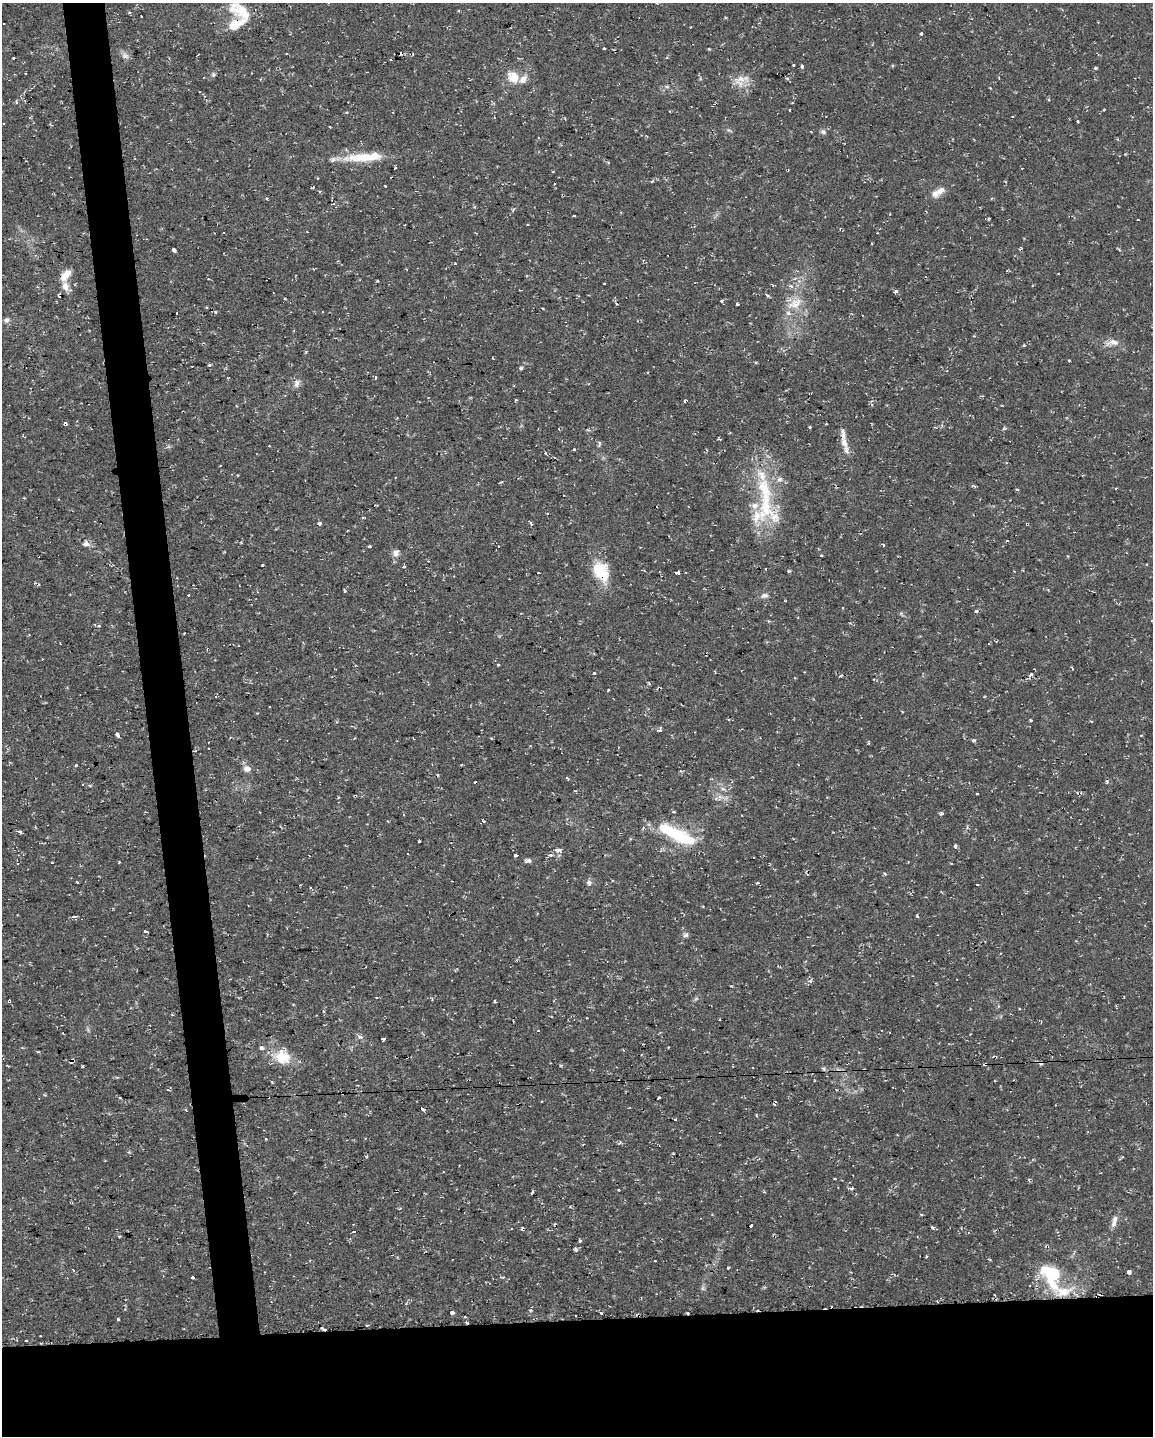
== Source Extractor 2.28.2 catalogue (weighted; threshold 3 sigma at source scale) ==
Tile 11 of 4 x 3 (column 3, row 3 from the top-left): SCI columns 2305-3455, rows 50-1483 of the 4607 x 4367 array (HDU 1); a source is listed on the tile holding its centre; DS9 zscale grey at full resolution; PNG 1155 x 1438 px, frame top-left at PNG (2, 3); no overlay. Shown black and unused: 12% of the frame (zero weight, under 2 of 3 exposures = <1% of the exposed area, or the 3 px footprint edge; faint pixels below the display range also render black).
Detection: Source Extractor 2.28.2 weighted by HDU 2 'WHT'; one run over the whole footprint, this tile lists its part. Background 0.0286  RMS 0.004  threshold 0.018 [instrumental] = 3 sigma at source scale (4.5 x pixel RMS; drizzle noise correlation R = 1.50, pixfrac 1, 0.0396/0.0396 arcsec/px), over >= 5 px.
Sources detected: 228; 44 cosmic-ray / hot-pixel residue — not listed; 15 inside a brighter listed object's ellipse — not listed separately; the other 169 listed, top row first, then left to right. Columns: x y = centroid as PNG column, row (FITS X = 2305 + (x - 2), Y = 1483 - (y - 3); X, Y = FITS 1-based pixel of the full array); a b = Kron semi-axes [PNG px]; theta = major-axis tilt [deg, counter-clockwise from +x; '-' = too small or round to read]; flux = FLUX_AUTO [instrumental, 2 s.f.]
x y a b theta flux
240 10 32 17 -38 11
141 16 3 2 - 1.5
921 33 3 3 - 2.1
604 48 3 3 - 0.58
125 56 10 8 -11 1.7
13 58 3 3 - 0.61
802 66 3 3 - 1.6
1096 68 3 3 - 0.84
213 75 6 5 - 0.71
513 77 14 11 -41 6
787 78 5 3 - 0.58
741 80 23 14 22 5.5
667 87 6 4 -1 0.63
1048 99 4 3 - 0.51
16 102 4 4 - 0.54
793 102 3 2 - 0.7
789 110 3 3 - 1.3
1013 117 2 2 - 0.36
1078 121 3 3 - 1.2
3 123 2 2 - 0.4
330 127 3 2 - 0.29
729 130 8 3 -19 0.59
823 132 8 6 -45 0.99
363 157 41 12 2 13
395 168 3 3 - 0.99
652 181 5 4 - 0.55
385 186 3 3 - 0.46
940 190 16 10 44 3.6
267 198 3 3 - 0.78
574 216 3 3 - 0.75
1138 220 2 2 - 0.4
174 250 4 3 - 8.5
1119 250 4 4 - 0.46
455 264 3 2 - 0.67
65 275 16 8 46 4.3
604 284 3 2 - 0.9
65 286 12 9 -72 2.9
791 286 7 5 -9 1.4
896 292 3 3 - 3.3
767 295 4 4 - 0.88
722 301 4 3 - 0.85
796 303 19 14 44 7.3
737 304 3 3 - 1.1
206 308 3 2 - 0.5
216 312 4 4 - 0.54
6 320 8 7 - 1.1
1112 342 18 8 5 3.2
1024 345 3 3 - 0.49
306 352 4 3 - 0.48
493 358 3 2 - 0.25
1069 361 4 2 - 0.33
209 365 4 3 - 0.64
521 368 4 4 - 0.62
376 377 4 3 - 0.59
296 383 13 8 77 2.1
516 400 3 3 - 1.2
65 423 4 3 - 3.4
810 427 4 3 - 0.38
588 430 5 4 - 0.57
719 439 4 2 - 0.56
599 443 7 3 82 0.65
844 443 18 8 -69 3.3
574 450 3 3 - 1.2
545 453 4 3 - 0.55
1017 489 5 3 - 0.38
765 499 83 21 -88 32
319 523 4 3 - 4.3
1027 524 3 3 - 0.75
241 542 4 3 - 0.35
86 544 9 7 1 1.7
883 545 4 3 - 0.66
370 546 4 3 - 0.52
396 553 9 8 - 2.1
821 556 3 2 - 0.55
262 565 3 3 - 0.93
404 566 3 3 - 1.1
601 571 27 18 -63 13
789 571 4 3 - 0.59
677 572 4 3 - 7.6
539 573 3 3 - 0.91
723 588 3 2 - 0.36
344 591 3 3 - 2.1
764 595 10 7 7 1.5
976 611 3 3 - 1.1
99 626 5 3 - 0.49
996 641 3 3 - 0.39
42 659 3 2 - 0.29
498 664 3 3 - 1.5
594 673 3 3 - 1.1
1031 674 5 4 - 0.67
608 689 3 2 - 0.34
1030 720 4 3 - 0.39
659 730 4 3 - 2.1
117 735 5 3 - 1.1
1141 735 3 2 - 0.34
413 738 3 2 - 0.32
973 740 5 4 - 0.65
75 765 3 3 - 1.2
247 769 9 8 - 2.2
567 778 5 3 - 0.45
977 793 3 3 - 1
720 797 10 7 64 2.1
941 813 4 3 - 1.6
483 821 4 3 - 0.64
20 832 5 4 - 0.79
677 834 49 13 -26 23
419 841 3 2 - 0.41
955 846 4 3 - 2.9
558 850 10 6 2 1.6
515 855 4 3 - 2.9
550 855 6 5 - 0.93
529 861 6 6 - 0.79
52 863 2 2 - 0.32
951 863 4 2 - 0.28
77 882 3 2 - 0.52
589 883 7 7 - 1.2
757 883 4 3 - 1.9
703 906 4 2 - 0.33
145 932 3 3 - 2.1
686 935 8 6 34 0.99
376 998 4 3 - 0.49
696 998 7 4 20 0.64
495 1001 3 3 - 0.98
538 1031 3 3 - 0.72
970 1034 2 2 - 0.27
360 1037 9 5 -25 1.4
383 1039 4 3 - 6
261 1048 5 5 - 1.1
623 1050 3 3 - 0.44
282 1057 20 15 -15 11
71 1061 5 4 - 2.1
985 1064 3 3 - 3.1
824 1069 6 5 - 0.7
272 1081 3 3 - 0.45
168 1090 4 3 - 0.41
343 1093 4 3 - 2.3
45 1095 4 3 - 0.42
268 1097 2 2 - 0.39
120 1098 3 2 - 0.47
658 1098 4 3 - 9.5
756 1115 4 3 - 0.34
674 1119 3 3 - 1.2
266 1139 3 3 - 0.56
673 1154 3 2 - 0.32
367 1156 4 3 - 0.46
1029 1180 3 3 - 0.72
852 1188 5 3 - 0.91
397 1191 4 2 - 0.48
400 1208 4 3 - 0.45
921 1214 4 3 - 0.36
1115 1219 11 8 72 2.1
751 1226 3 3 - 2.8
932 1227 4 3 - 0.68
522 1229 3 3 - 4.5
355 1232 3 3 - 0.94
580 1240 4 3 - 0.7
926 1256 4 3 - 0.39
728 1267 3 3 - 2.7
1051 1272 26 16 -29 17
1129 1272 3 3 - 7.9
193 1278 3 3 - 1.4
1063 1292 28 14 9 10
406 1304 4 3 - 0.45
452 1313 4 3 - 4.6
601 1313 4 3 - 0.8
688 1313 4 2 - 0.39
118 1319 3 3 - 1.2
324 1329 6 2 -26 0.64
26 1340 3 3 - 0.72
Overlapping masked pixels (flux is a lower limit): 16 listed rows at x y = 240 10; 65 423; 844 443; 319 523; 1027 524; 601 571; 677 572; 723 588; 71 1061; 985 1064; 343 1093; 268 1097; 397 1191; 522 1229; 688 1313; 324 1329
Unlisted compact peaks at least as high as the median listed source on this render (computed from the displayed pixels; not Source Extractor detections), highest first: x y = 576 1249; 917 916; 82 1066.